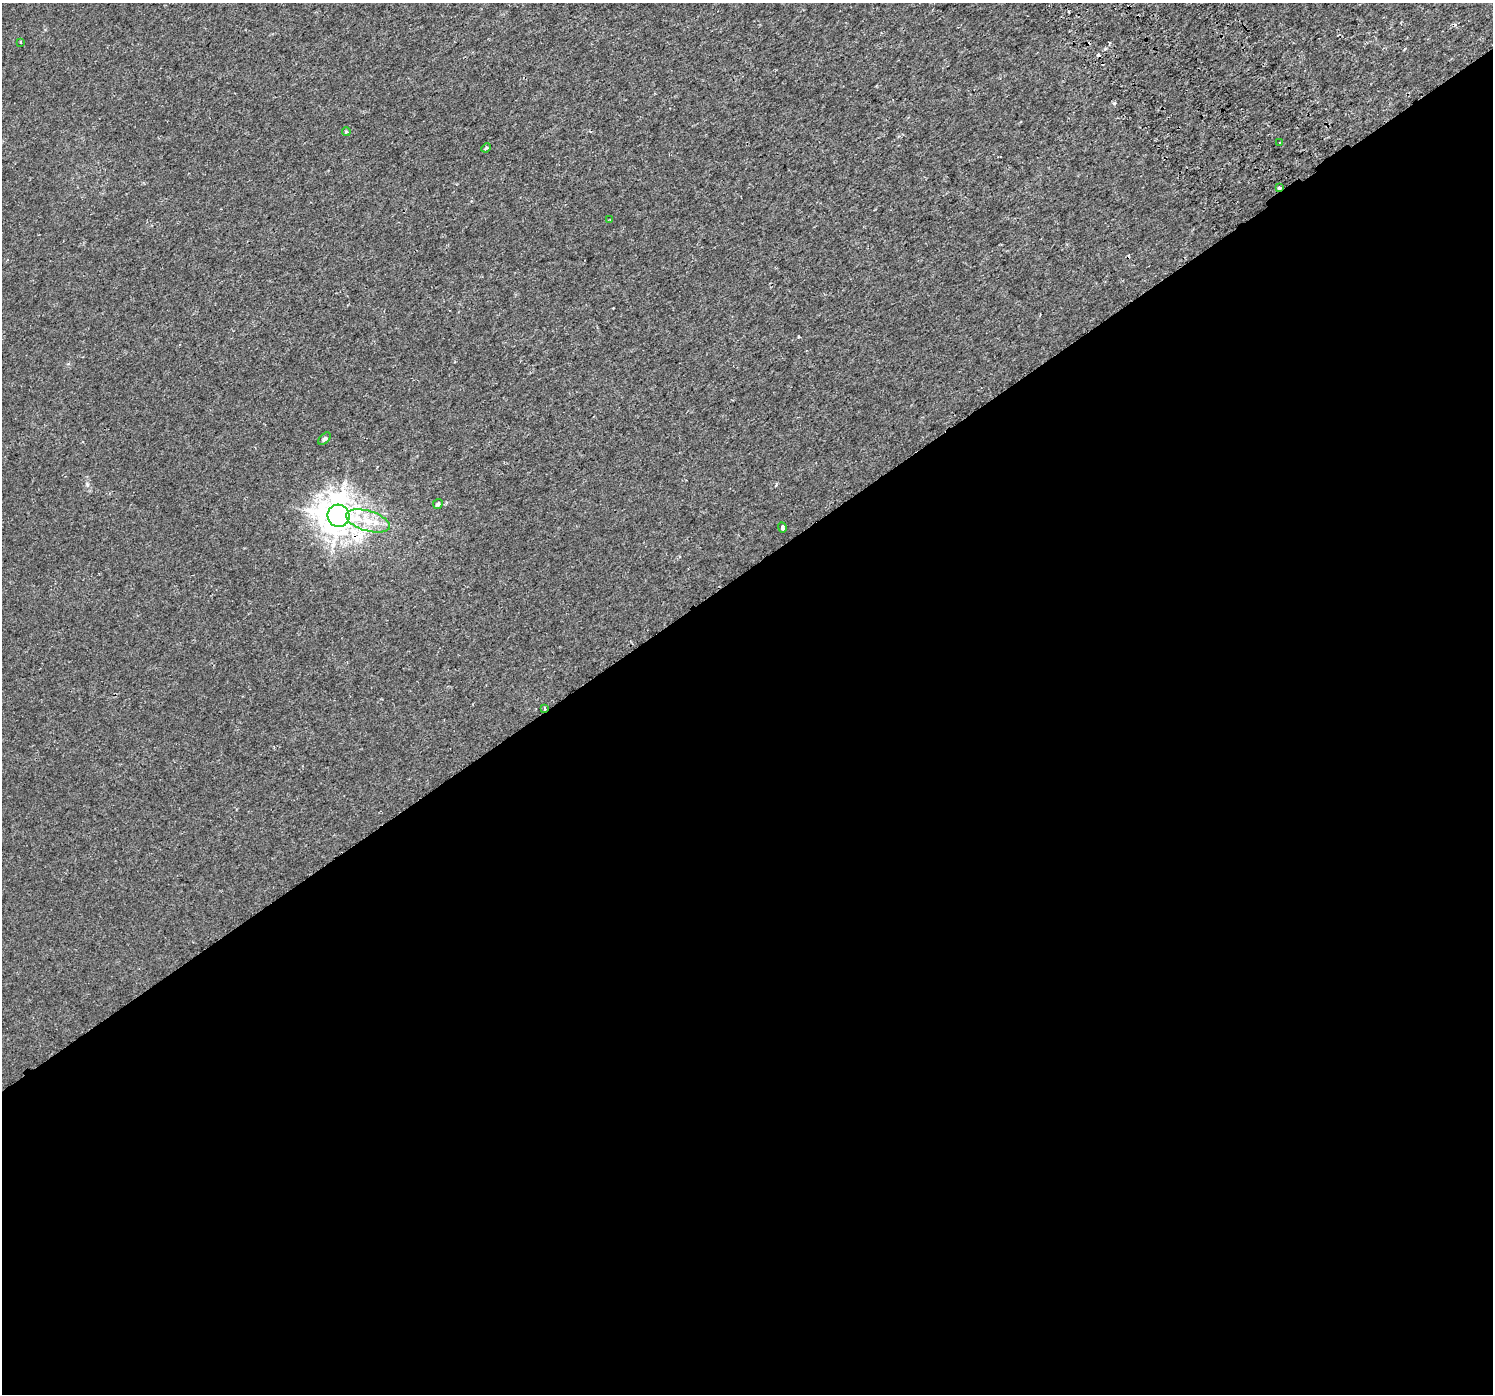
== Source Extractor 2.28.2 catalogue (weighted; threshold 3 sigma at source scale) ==
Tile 15 of 4 x 4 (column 3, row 4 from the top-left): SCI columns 3028-4518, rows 169-1560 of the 6060 x 5968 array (HDU 1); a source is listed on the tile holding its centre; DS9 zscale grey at full resolution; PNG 1495 x 1396 px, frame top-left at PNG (2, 3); each listed source drawn as its Kron ellipse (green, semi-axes under 4 px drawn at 4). Shown black and unused: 59% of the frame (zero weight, under 2 of 3 exposures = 3% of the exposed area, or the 3 px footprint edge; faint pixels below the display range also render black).
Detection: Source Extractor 2.28.2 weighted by HDU 2 'WHT'; one run over the whole footprint, this tile lists its part. Background 0.00238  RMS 0.0026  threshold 0.0118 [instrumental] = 3 sigma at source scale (4.5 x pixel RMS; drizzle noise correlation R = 1.50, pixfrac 1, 0.0396/0.0396 arcsec/px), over >= 5 px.
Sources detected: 16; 4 cosmic-ray / hot-pixel residue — neither listed nor drawn; the other 12 listed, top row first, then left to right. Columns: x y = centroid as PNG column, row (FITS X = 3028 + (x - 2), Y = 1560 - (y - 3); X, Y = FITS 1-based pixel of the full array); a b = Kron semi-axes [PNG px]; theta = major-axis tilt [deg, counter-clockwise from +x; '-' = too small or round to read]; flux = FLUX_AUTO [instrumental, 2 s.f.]
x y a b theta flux
20 42 3 2 - 0.31
346 132 4 4 - 0.39
1280 143 3 2 - 0.26
486 148 5 3 - 0.32
1279 188 3 3 - 1.8
610 220 3 2 - 0.26
324 439 7 4 45 0.47
438 504 5 4 - 0.64
338 516 11 11 - 440
368 521 22 10 -16 5.1
782 528 5 3 - 0.71
545 708 3 2 - 0.26
Overlapping masked pixels (flux is a lower limit): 3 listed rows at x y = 1279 188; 338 516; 545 708
Unlisted compact peaks at least as high as the median listed source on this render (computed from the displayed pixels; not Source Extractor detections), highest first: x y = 87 484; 1105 49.